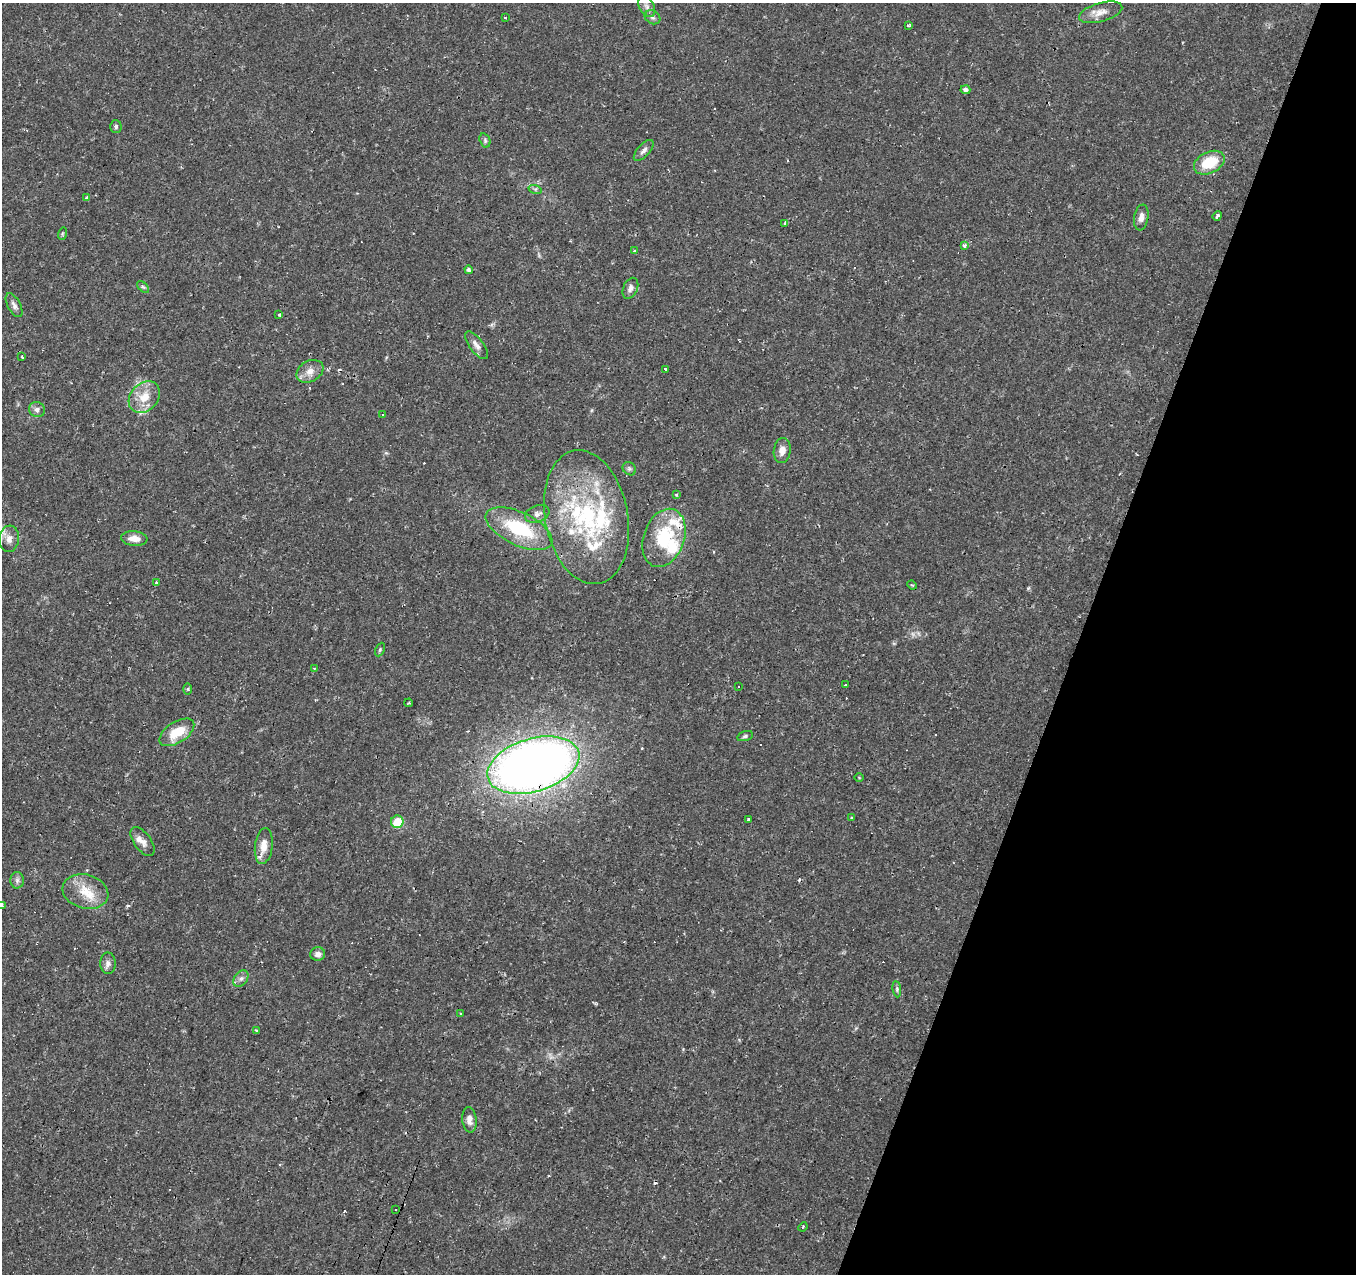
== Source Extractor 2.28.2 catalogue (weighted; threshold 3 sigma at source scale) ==
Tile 8 of 4 x 4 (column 4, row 2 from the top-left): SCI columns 4065-5418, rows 2755-4026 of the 5423 x 5573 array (HDU 1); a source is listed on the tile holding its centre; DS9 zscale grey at full resolution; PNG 1358 x 1276 px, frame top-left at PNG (2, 3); each listed source drawn as its Kron ellipse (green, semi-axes under 4 px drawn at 4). Shown black and unused: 20% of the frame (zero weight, under 2 of 3 exposures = <1% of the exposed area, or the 3 px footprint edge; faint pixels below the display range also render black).
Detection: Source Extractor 2.28.2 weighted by HDU 2 'WHT'; one run over the whole footprint, this tile lists its part. Background 0.0479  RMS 0.0037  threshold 0.0166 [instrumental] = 3 sigma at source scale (4.5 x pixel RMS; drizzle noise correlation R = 1.50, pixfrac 1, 0.0396/0.0396 arcsec/px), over >= 5 px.
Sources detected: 99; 2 too faint to see at this stretch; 19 cosmic-ray / hot-pixel residue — neither listed nor drawn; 10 inside a brighter listed object's ellipse — not listed separately; the other 68 listed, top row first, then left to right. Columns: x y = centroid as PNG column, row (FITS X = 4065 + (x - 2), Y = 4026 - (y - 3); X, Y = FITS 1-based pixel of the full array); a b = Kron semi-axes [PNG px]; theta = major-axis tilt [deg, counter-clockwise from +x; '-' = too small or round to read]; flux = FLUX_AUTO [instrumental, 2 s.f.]
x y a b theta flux
647 6 11 7 -59 1.8
1101 12 22 9 16 3.8
652 17 8 6 -31 1.1
505 18 3 3 - 0.74
908 25 3 3 - 0.81
965 90 5 4 - 1.3
116 126 6 6 - 0.89
485 140 7 5 -72 0.71
644 150 13 6 48 1.5
1209 163 16 10 26 12
535 189 7 4 -17 0.64
86 198 3 3 - 2.1
1217 216 5 3 - 1.7
1141 217 13 7 80 2.2
785 223 3 3 - 2.3
62 234 6 4 72 0.48
964 245 3 3 - 2.5
634 251 3 3 - 0.3
469 270 4 3 - 2.5
143 287 7 4 -44 0.64
630 288 11 7 66 1.6
14 305 13 6 -62 1.5
279 314 3 3 - 1.4
477 345 16 7 -53 2.2
22 357 3 2 - 1.4
666 369 3 3 - 6.9
310 371 14 10 30 3.2
144 397 17 13 46 7.3
37 410 8 7 - 1.5
382 415 3 3 - 0.56
782 450 13 8 82 2.8
629 469 7 6 - 0.76
676 494 4 3 - 0.36
537 514 13 8 21 1.8
587 517 67 41 -79 54
519 529 36 16 -25 24
134 538 13 7 -5 3.3
664 538 30 20 70 22
9 539 13 10 83 2.8
156 583 3 3 - 2.9
912 585 5 3 - 0.37
380 649 7 4 64 0.58
314 668 4 2 - 0.32
845 685 3 3 - 0.86
739 686 3 3 - 0.73
188 689 6 4 89 0.37
409 703 4 4 - 0.4
177 732 20 10 33 9
745 736 8 5 16 0.79
533 765 47 26 17 370
859 778 5 3 - 0.29
852 818 3 3 - 1.6
748 819 3 3 - 5
397 822 6 6 - 7.2
143 841 16 8 -54 2.5
264 846 18 9 83 4.7
17 880 8 6 89 1.2
85 892 23 17 -15 9.1
2 905 3 3 - 0.56
318 954 7 6 - 1.8
108 963 11 8 -88 1.7
241 979 9 6 48 1.5
897 989 8 4 -83 0.73
460 1014 4 2 - 0.3
256 1030 3 3 - 1.1
469 1120 12 7 -83 2.3
395 1209 3 2 - 0.44
803 1227 5 3 - 0.44
Overlapping masked pixels (flux is a lower limit): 2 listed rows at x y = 587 517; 533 765
Isophote crosses this tile's border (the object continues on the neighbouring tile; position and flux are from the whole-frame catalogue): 1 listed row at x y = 2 905